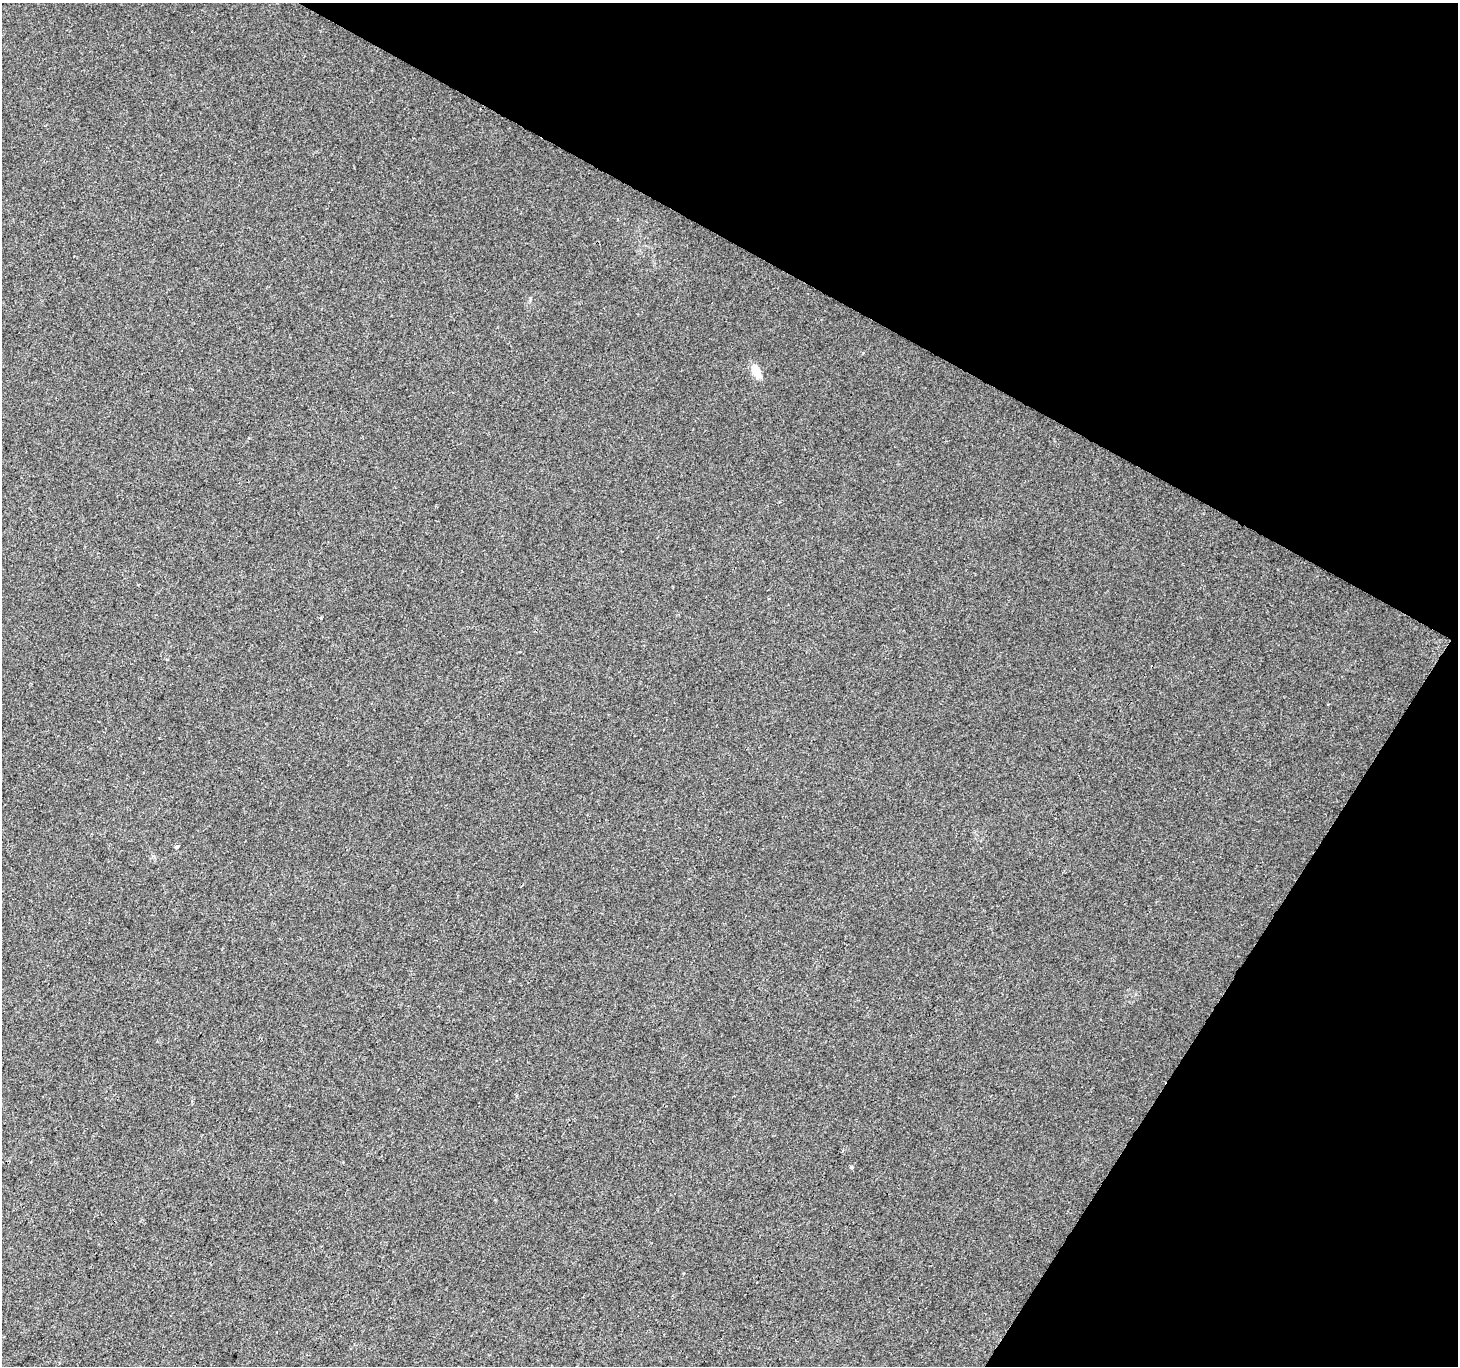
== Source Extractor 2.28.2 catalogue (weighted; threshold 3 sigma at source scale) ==
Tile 8 of 4 x 4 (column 4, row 2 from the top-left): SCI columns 4378-5833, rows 2991-4354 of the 5833 x 5915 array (HDU 1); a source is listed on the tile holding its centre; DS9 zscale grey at full resolution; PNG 1460 x 1368 px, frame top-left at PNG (2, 3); no overlay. Shown black and unused: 27% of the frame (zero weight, under 2 of 3 exposures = <1% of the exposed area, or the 3 px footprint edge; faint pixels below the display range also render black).
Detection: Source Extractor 2.28.2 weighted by HDU 2 'WHT'; one run over the whole footprint, this tile lists its part. Background 0.0134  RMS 0.0059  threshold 0.0267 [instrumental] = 3 sigma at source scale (4.5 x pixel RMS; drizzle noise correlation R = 1.50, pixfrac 1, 0.0396/0.0396 arcsec/px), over >= 5 px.
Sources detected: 5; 1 cosmic-ray / hot-pixel residue — not listed; the other 4 listed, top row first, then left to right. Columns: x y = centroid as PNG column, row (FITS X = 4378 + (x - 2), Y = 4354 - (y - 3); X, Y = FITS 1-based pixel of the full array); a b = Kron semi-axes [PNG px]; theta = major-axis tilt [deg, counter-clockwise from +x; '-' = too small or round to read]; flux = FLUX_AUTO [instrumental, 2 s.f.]
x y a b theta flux
756 371 19 8 -67 6.9
320 618 3 3 - 1.5
177 847 4 3 - 3.9
852 1167 5 3 - 0.72